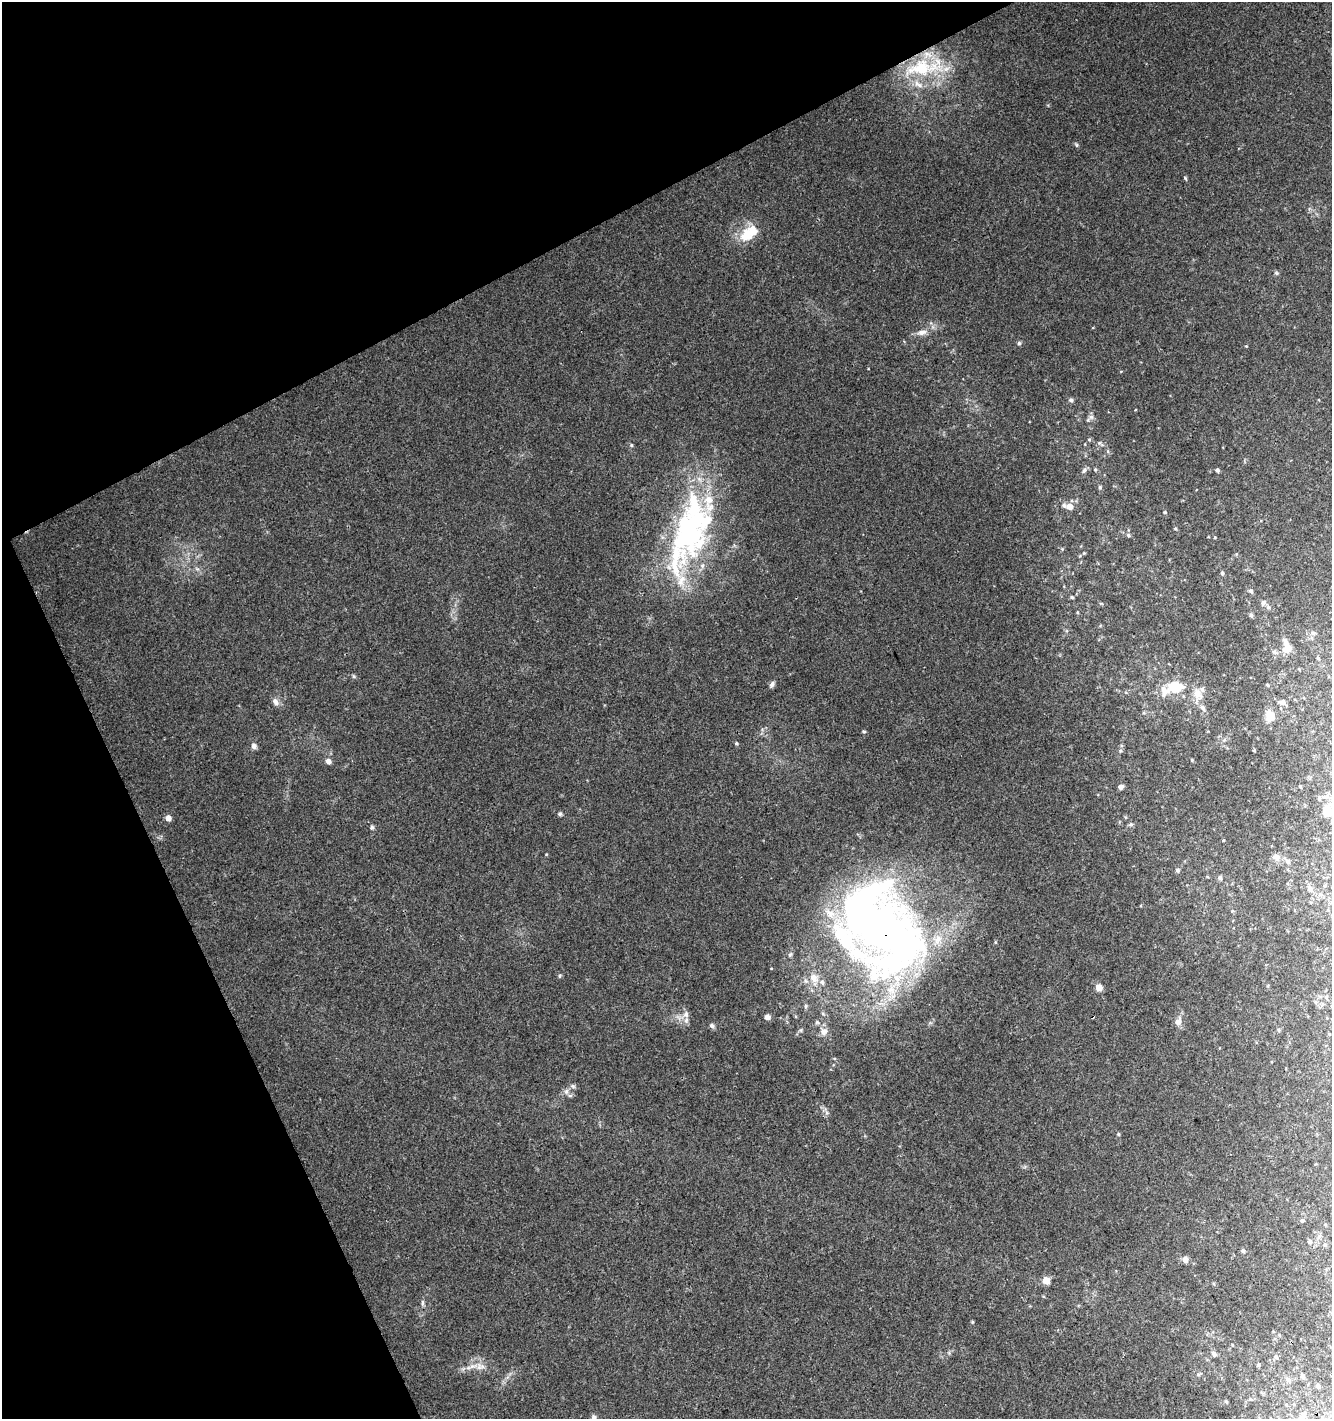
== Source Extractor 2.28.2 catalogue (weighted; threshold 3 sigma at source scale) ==
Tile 5 of 4 x 4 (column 1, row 2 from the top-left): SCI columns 121-1450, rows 2889-4305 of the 5625 x 5775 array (HDU 1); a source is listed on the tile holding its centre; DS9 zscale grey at full resolution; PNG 1334 x 1421 px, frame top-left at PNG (2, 2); no overlay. Shown black and unused: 25% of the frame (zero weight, under 3 of 4 exposures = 5% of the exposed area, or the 3 px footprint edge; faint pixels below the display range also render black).
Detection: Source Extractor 2.28.2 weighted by HDU 2 'WHT'; one run over the whole footprint, this tile lists its part. Background 0.0247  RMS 0.0031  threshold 0.0141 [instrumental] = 3 sigma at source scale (4.5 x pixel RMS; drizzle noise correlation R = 1.50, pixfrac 1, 0.0396/0.0396 arcsec/px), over >= 5 px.
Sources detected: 101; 1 inside a brighter object's white glare — not listed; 14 inside a brighter listed object's ellipse — not listed separately; the other 86 listed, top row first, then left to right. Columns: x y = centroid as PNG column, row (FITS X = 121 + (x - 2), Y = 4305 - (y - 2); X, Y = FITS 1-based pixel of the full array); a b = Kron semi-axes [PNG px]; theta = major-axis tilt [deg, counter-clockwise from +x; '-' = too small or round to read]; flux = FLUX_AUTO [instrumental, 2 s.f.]
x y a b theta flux
921 68 41 21 8 20
1077 145 6 4 -89 0.41
1185 178 6 3 -71 0.34
745 235 24 14 67 5.9
1276 273 5 5 - 0.46
922 332 12 7 14 1.9
1019 343 5 5 - 0.46
1246 346 4 4 - 0.23
1071 400 6 5 - 0.81
1091 417 7 7 - 0.88
1089 439 5 3 - 0.35
631 445 5 3 - 0.34
1084 470 8 5 62 0.74
1095 470 5 3 - 0.32
1217 470 4 4 - 0.69
1100 487 5 4 - 0.44
1070 507 8 7 - 2.5
1165 512 4 3 - 0.36
1175 528 5 3 - 0.31
690 530 86 46 78 72
1128 535 5 4 - 0.48
1222 573 5 4 - 0.5
1251 591 6 5 - 0.7
1072 597 5 4 - 0.38
1263 602 7 6 - 0.81
1268 607 6 5 - 0.63
1251 615 6 5 - 0.6
1313 633 7 5 19 0.89
1287 648 9 7 47 3.5
1274 652 7 4 -1 0.55
1318 658 6 4 -47 0.42
772 684 8 5 55 0.95
1175 686 13 9 -4 9.7
1197 694 13 10 -59 3.5
275 701 11 7 -58 1.4
1282 702 8 6 -15 1.4
1203 708 10 6 -57 1.2
1270 716 14 10 -88 3.5
864 731 5 4 - 0.38
736 743 5 4 - 0.41
254 746 7 6 - 1.1
1254 750 4 3 - 0.29
1192 760 4 3 - 0.29
328 761 5 5 - 1.8
1300 786 4 4 - 0.31
1121 787 5 5 - 1.2
1327 810 18 12 89 4.9
560 814 6 5 - 0.5
168 818 5 4 - 2.2
1131 824 6 5 - 0.52
372 827 6 5 - 0.51
1276 857 10 7 -30 1.7
1288 861 7 5 -75 0.67
1177 870 5 4 - 0.54
1220 878 6 5 - 0.6
1310 888 9 7 -69 1.2
1320 894 6 4 -18 0.55
882 929 85 52 -41 210
814 978 14 9 -63 2.7
1099 987 5 5 - 3.5
806 1006 5 5 - 0.5
686 1014 9 7 65 1.6
767 1017 5 5 - 1.8
1178 1021 12 8 62 1.7
817 1022 6 5 - 0.5
712 1026 6 6 - 0.77
1279 1030 6 4 -90 0.38
824 1031 10 9 - 1.9
566 1091 6 6 - 0.91
1118 1134 4 4 - 0.38
1302 1221 5 5 - 0.48
1310 1241 5 5 - 0.57
1325 1245 5 4 - 0.41
1243 1251 6 5 - 0.59
1185 1260 6 6 - 1.6
1046 1280 6 5 - 3.8
422 1303 7 4 89 0.55
1214 1354 6 5 - 1
1276 1357 6 5 - 0.6
1258 1365 5 3 - 0.34
473 1366 13 4 10 1.5
1302 1376 5 4 - 0.69
1318 1386 4 4 - 0.49
1250 1399 5 3 - 0.25
1303 1415 8 7 - 0.97
594 1417 6 5 - 0.98
Overlapping masked pixels (flux is a lower limit): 1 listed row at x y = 882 929
Isophote crosses this tile's border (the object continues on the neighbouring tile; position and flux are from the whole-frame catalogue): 2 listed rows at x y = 1327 810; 594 1417
Unlisted compact peaks at least as high as the median listed source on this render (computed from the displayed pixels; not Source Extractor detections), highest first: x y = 354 676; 573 1086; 546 854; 972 1322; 1120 751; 1215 537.